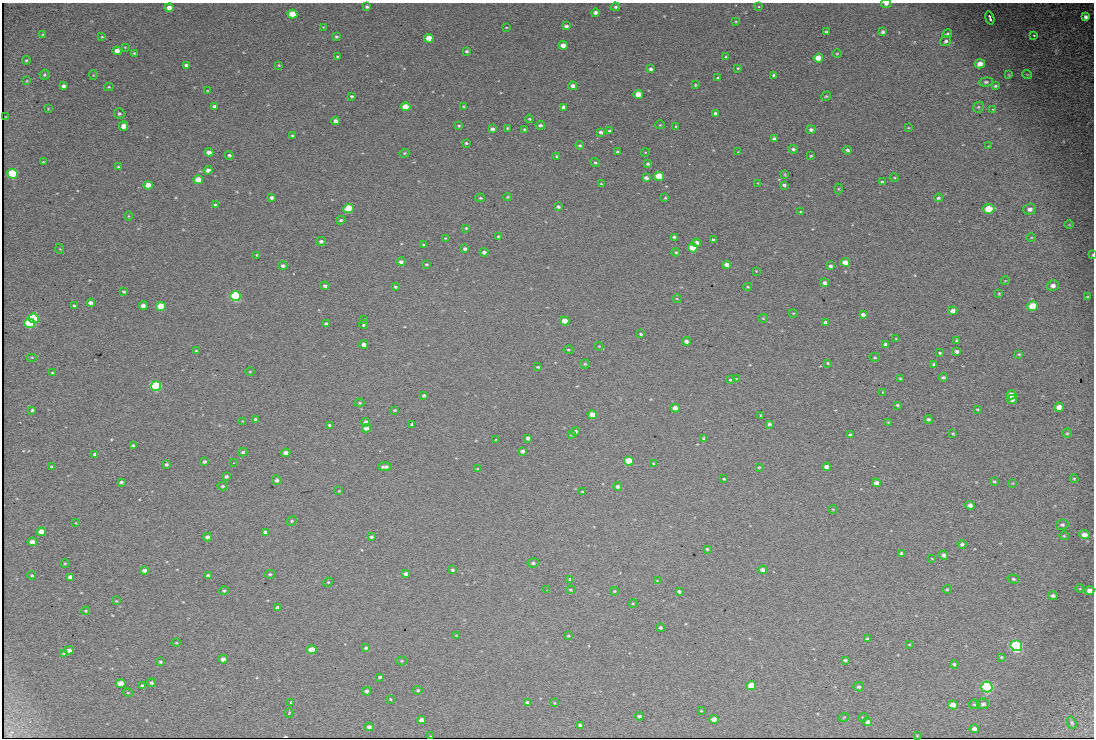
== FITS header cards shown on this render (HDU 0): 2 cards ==
NAXIS1  =                 1092
NAXIS2  =                  736

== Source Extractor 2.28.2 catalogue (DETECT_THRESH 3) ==
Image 1092 x 736 px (HDU 0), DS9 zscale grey, 1 PNG px = 1 image px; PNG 1096 x 740 px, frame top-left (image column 1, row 736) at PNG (2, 3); each listed source drawn as its Kron ellipse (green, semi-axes under 4 px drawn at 4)
Background 2270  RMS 32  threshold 94.8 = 3 sigma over >= 5 px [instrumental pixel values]
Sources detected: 348; all 348 listed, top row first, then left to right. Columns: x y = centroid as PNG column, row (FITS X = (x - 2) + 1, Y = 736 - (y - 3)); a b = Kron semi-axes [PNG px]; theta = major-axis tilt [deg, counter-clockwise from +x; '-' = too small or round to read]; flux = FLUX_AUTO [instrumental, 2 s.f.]
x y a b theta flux
886 4 5 3 - 4600
367 7 4 3 - 3900
615 7 4 3 - 3300
759 7 3 2 - 2500
169 8 4 4 - 16000
595 13 4 3 - 7700
292 14 5 4 - 71000
1085 17 4 3 - 6800
990 18 7 3 -73 4700
736 21 4 3 - 1800
566 26 4 3 - 6100
323 27 4 3 - 1500
506 27 3 2 - 1500
826 32 3 3 - 2700
883 32 4 3 - 4300
947 34 5 4 - 3400
43 35 3 3 - 2200
1034 35 3 2 - 1600
102 37 4 4 - 2100
336 37 3 3 - 3200
429 38 4 4 - 37000
946 41 5 4 - 4400
563 45 4 4 - 20000
125 47 4 2 - 1600
117 51 4 4 - 18000
467 51 3 3 - 3300
134 53 4 4 - 2400
837 53 4 3 - 2000
726 56 3 3 - 2100
338 57 3 3 - 3200
818 58 5 4 - 37000
26 60 4 3 - 2600
980 64 5 4 - 17000
186 65 4 3 - 4400
279 65 3 3 - 2000
738 68 4 3 - 2100
651 69 3 3 - 5000
1027 74 5 3 - 1600
44 75 5 5 - 3300
93 75 5 4 - 2000
774 75 4 3 - 4000
1009 75 3 3 - 2100
718 78 3 3 - 4100
27 81 3 2 - 1600
986 82 7 4 6 4100
695 85 3 2 - 2300
63 86 4 3 - 7100
573 86 4 3 - 11000
995 86 4 4 - 3400
109 87 5 3 - 2200
207 91 3 2 - 1600
638 94 4 4 - 41000
352 96 3 3 - 3600
826 96 5 4 - 2700
214 106 4 3 - 5400
463 106 2 2 - 1700
406 107 5 4 - 60000
564 107 4 4 - 8600
978 107 6 5 - 3700
48 109 4 3 - 1800
993 109 3 3 - 2000
715 113 4 3 - 6200
119 114 5 5 - 3700
6 117 3 2 - 1500
529 119 4 3 - 2300
336 121 4 3 - 9700
540 125 5 4 - 5200
660 125 4 4 - 2200
123 126 4 4 - 17000
459 126 4 3 - 2400
676 127 3 2 - 1900
507 128 3 3 - 2600
908 128 4 3 - 1700
492 129 4 4 - 8600
525 130 4 3 - 6500
811 130 4 4 - 6700
610 131 4 3 - 4100
600 132 4 4 - 6200
293 136 3 3 - 4200
774 139 4 3 - 6800
466 143 4 3 - 2900
580 145 4 4 - 3600
989 146 3 2 - 4300
793 149 4 3 - 4600
847 150 4 4 - 4400
209 152 4 4 - 14000
618 152 4 3 - 5400
645 152 4 3 - 1400
738 152 3 3 - 1700
404 153 5 4 - 2600
229 155 4 4 - 4100
557 156 3 3 - 3100
811 156 4 3 - 2200
43 162 3 2 - 2000
595 163 5 3 - 3100
648 164 4 3 - 3500
119 167 4 3 - 3300
208 170 4 4 - 12000
12 174 5 5 - 190000
785 174 4 3 - 2100
659 176 5 4 - 110000
646 178 4 4 - 8500
894 178 4 3 - 1700
198 180 5 4 - 52000
882 182 4 3 - 2800
758 183 2 2 - 1400
601 184 4 3 - 1500
148 185 4 4 - 26000
784 185 4 3 - 4800
838 189 5 3 - 2000
272 197 4 3 - 6800
508 197 4 3 - 2200
480 198 5 4 - 2600
665 198 4 3 - 2000
938 198 4 4 - 3300
215 205 3 3 - 2700
558 207 4 3 - 4900
349 209 5 4 - 110000
989 209 6 4 7 65000
1030 209 6 5 - 9200
801 212 3 3 - 3300
128 216 4 3 - 1900
341 220 4 3 - 3000
1069 225 5 3 - 1700
466 228 3 3 - 2200
498 237 3 3 - 3300
674 237 4 3 - 4400
1031 237 5 3 - 1900
445 238 3 3 - 1500
713 240 4 3 - 5700
321 241 5 4 - 5600
696 243 4 4 - 20000
424 245 3 3 - 2500
693 248 5 4 - 63000
60 249 5 3 - 1800
465 249 3 3 - 5000
484 252 4 4 - 6900
676 252 4 3 - 2700
257 255 3 3 - 2400
1093 255 3 2 - 1800
401 262 4 4 - 6700
845 262 4 4 - 35000
426 264 3 2 - 2300
727 265 4 4 - 15000
283 266 4 4 - 6000
831 266 3 3 - 5900
756 271 2 2 - 1200
1005 281 4 2 - 1300
825 283 4 3 - 9000
1053 285 6 5 - 9400
325 286 4 4 - 4300
395 287 4 3 - 3100
748 287 4 3 - 2200
124 292 4 3 - 2900
999 294 4 3 - 2000
235 296 5 5 - 380000
1087 296 3 2 - 1800
677 299 5 3 - 1800
91 303 4 4 - 8200
74 306 4 4 - 3500
143 306 4 4 - 14000
161 306 5 4 - 77000
1033 306 5 5 - 93000
953 311 4 4 - 15000
793 313 4 3 - 1800
863 314 4 3 - 8700
34 318 5 4 - 220000
763 318 4 4 - 2200
364 319 3 2 - 1500
565 321 4 4 - 36000
826 322 4 4 - 4500
30 323 5 4 - 190000
326 324 4 3 - 5900
363 324 4 3 - 3700
641 334 3 3 - 3000
896 339 4 3 - 2000
957 340 4 3 - 4400
686 341 4 3 - 9500
364 344 4 4 - 9100
886 344 4 4 - 11000
599 346 4 4 - 1600
568 350 5 3 - 2500
196 351 4 3 - 1900
957 351 4 3 - 6400
940 353 4 3 - 3000
1019 354 4 3 - 2300
32 357 5 3 - 2100
875 357 5 4 - 2600
828 363 3 2 - 2200
585 364 4 4 - 2900
934 364 4 3 - 3400
538 367 3 3 - 2300
250 372 5 3 - 1900
53 373 4 3 - 2500
943 377 4 3 - 4800
736 378 3 2 - 1200
900 379 4 3 - 2300
730 380 3 3 - 3100
156 386 5 5 - 370000
883 392 4 3 - 1600
424 395 3 3 - 3700
1011 395 5 4 - 21000
1012 400 5 4 - 9900
360 403 5 3 - 2600
897 405 3 3 - 3000
1059 407 5 4 - 18000
675 408 4 4 - 19000
977 409 4 3 - 2100
32 410 3 3 - 13000
395 410 3 3 - 2500
592 415 4 4 - 36000
761 416 3 3 - 2200
256 419 4 3 - 5600
928 419 4 4 - 3800
243 421 3 2 - 1600
366 422 4 4 - 11000
888 422 4 3 - 1800
412 424 3 3 - 2800
769 424 3 3 - 5000
330 425 3 3 - 3600
367 428 4 4 - 17000
576 431 4 4 - 6400
1067 433 4 4 - 2700
953 434 3 3 - 2100
572 435 3 3 - 2700
850 435 4 3 - 6300
528 438 4 3 - 5900
704 438 4 3 - 3100
496 440 3 2 - 2700
133 446 4 3 - 4500
522 451 4 4 - 6800
243 452 4 3 - 3600
286 453 4 4 - 12000
95 454 4 3 - 4700
629 461 5 4 - 96000
205 462 4 3 - 4100
234 463 3 2 - 1900
166 464 3 3 - 3700
654 464 3 3 - 2800
52 467 3 3 - 3200
385 467 7 3 2 6800
759 467 3 3 - 2200
826 467 4 4 - 10000
478 469 3 3 - 2100
226 476 3 3 - 4500
724 479 3 3 - 2100
1074 479 4 4 - 2300
277 480 5 4 - 5600
994 481 3 3 - 2800
121 482 4 3 - 4600
876 483 4 4 - 16000
1012 483 4 3 - 1800
222 486 5 4 - 2900
618 487 4 4 - 7400
339 491 3 2 - 1700
582 492 3 3 - 2000
970 505 4 4 - 13000
833 509 4 3 - 1800
292 521 5 4 - 3100
76 523 3 2 - 1300
1062 525 6 5 - 4900
41 532 5 4 - 33000
265 532 4 3 - 5400
1084 535 5 4 - 14000
1064 536 5 4 - 2400
208 537 4 4 - 11000
371 537 4 4 - 4100
32 542 4 4 - 20000
962 544 4 4 - 4600
707 549 3 3 - 2800
901 553 3 3 - 4100
944 555 4 4 - 7200
932 559 3 2 - 1300
65 563 4 3 - 2000
533 563 5 4 - 4100
452 570 3 3 - 4200
762 570 4 4 - 9600
145 571 4 4 - 9500
270 574 5 4 - 2800
406 574 4 3 - 6500
32 575 4 3 - 2700
208 576 4 4 - 7800
70 577 4 4 - 9400
570 579 4 3 - 2800
1013 579 6 4 -17 3300
657 580 4 3 - 1400
328 582 5 4 - 2500
947 589 4 4 - 2200
1080 589 4 3 - 1600
547 590 3 2 - 3200
570 590 4 3 - 2500
1089 590 5 4 - 11000
224 591 5 4 - 3200
614 591 4 3 - 2300
679 591 4 3 - 4200
1053 596 5 3 - 5700
116 601 4 4 - 1900
633 603 4 3 - 1900
278 608 4 3 - 6900
86 611 4 3 - 2200
661 628 4 4 - 3700
456 636 3 2 - 1600
568 636 4 3 - 2100
867 639 4 3 - 5500
176 643 4 3 - 1800
909 645 4 2 - 1500
1016 646 6 5 - 690000
366 648 4 4 - 3700
69 650 4 4 - 11000
312 650 5 4 - 42000
64 654 4 3 - 2200
1001 657 3 3 - 2100
223 659 4 4 - 15000
845 660 4 3 - 3800
402 661 5 4 - 2300
160 662 3 3 - 2800
954 664 4 3 - 3800
380 677 4 3 - 2900
151 683 4 4 - 3800
121 684 5 4 - 35000
142 686 4 3 - 5700
751 686 5 4 - 65000
859 687 5 4 - 5100
987 687 6 5 - 570000
418 690 5 4 - 3100
367 691 4 4 - 7800
128 693 5 3 - 2000
390 699 3 3 - 1800
291 702 4 3 - 2400
527 703 4 4 - 7300
554 703 4 3 - 1500
974 704 5 4 - 2800
983 704 6 5 - 6100
953 705 5 4 - 31000
701 711 3 2 - 1600
289 713 4 3 - 2200
639 716 4 3 - 5800
844 717 5 3 - 2000
863 717 5 3 - 1900
714 719 4 4 - 30000
421 720 4 4 - 13000
868 722 4 4 - 13000
1072 723 6 4 -70 3900
580 725 4 4 - 6500
369 727 4 4 - 8700
974 729 5 4 - 12000
431 736 3 2 - 1700
917 736 3 2 - 1400
At the frame edge (FLAGS 8, measured only in part): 2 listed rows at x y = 886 4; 1093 255